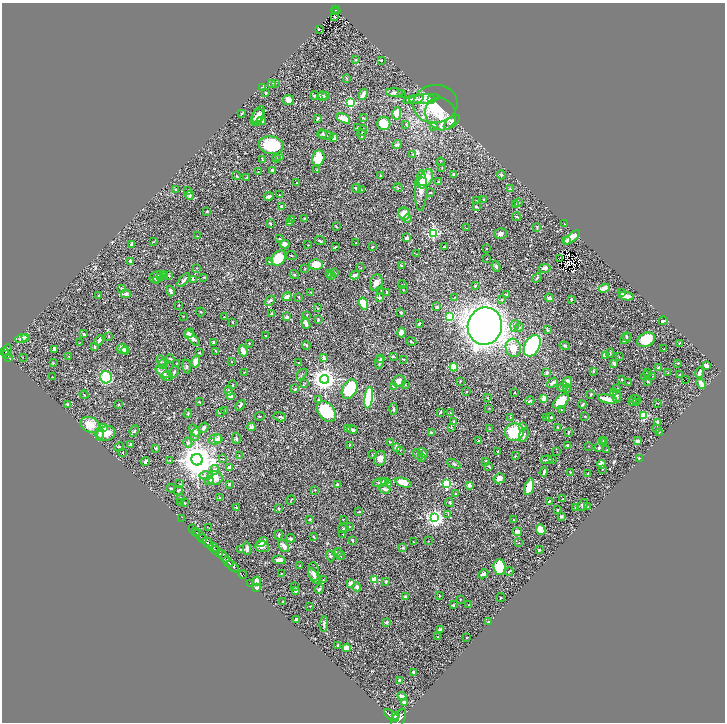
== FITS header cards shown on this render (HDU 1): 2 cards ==
NAXIS1  =                 1446
NAXIS2  =                 1440

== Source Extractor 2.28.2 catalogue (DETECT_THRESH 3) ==
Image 1446 x 1440 px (HDU 1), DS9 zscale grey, zoomed out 1/2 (1 PNG px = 2 x 2 image px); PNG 727 x 724 px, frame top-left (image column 2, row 1439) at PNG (2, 3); each listed source drawn as its Kron ellipse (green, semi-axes under 4 px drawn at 4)
Background 0.604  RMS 0.021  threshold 0.064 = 3 sigma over >= 5 px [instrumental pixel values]
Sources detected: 602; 45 cannot appear on this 1/2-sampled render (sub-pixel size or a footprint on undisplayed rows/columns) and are neither listed nor drawn; of the other 557, the 500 brightest by FLUX_AUTO listed and drawn (57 fainter detections omitted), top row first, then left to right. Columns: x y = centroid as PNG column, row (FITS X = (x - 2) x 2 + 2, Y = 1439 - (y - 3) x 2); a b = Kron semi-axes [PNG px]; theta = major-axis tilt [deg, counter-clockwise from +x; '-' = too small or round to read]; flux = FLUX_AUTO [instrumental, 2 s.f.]
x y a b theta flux
336 10 5 2 - 81
336 12 2 1 - 11
335 17 2 2 - 10
319 29 2 1 - 2.6
356 60 3 3 - 3.6
381 60 2 2 - 3.4
347 79 3 2 - 1.9
272 83 4 3 - 6.6
275 83 2 2 - 2.7
262 88 3 3 - 6.5
266 93 3 3 - 3.3
395 93 8 4 -4 13
402 93 2 2 - 1.6
363 94 5 3 - 21
314 96 4 3 - 3.1
322 96 5 3 - 21
326 96 3 3 - 11
414 99 10 4 11 14
424 99 15 4 6 40
431 99 3 2 - 11
288 100 5 5 - 28
351 102 3 3 - 390
435 104 22 19 6 180
397 113 6 4 81 47
241 114 3 3 - 3.7
441 114 17 15 -58 84
258 115 9 5 63 16
257 117 9 6 66 24
317 118 3 2 - 4.7
343 118 7 4 -27 52
363 118 3 2 - 2.8
261 121 5 3 - 14
452 122 10 4 40 20
384 123 6 6 - 60
406 124 3 3 - 3.2
434 126 3 2 - 2.2
357 128 2 2 - 2.6
363 131 5 2 - 4.1
322 134 4 3 - 4.3
362 134 5 3 - 6.8
325 135 8 2 -10 5.9
334 138 4 3 - 18
271 145 12 9 -9 150
397 145 4 2 - 13
413 154 4 3 - 4
280 156 4 4 - 5.2
277 158 4 3 - 6
318 158 8 6 74 110
262 159 3 2 - 3.7
441 162 4 3 - 4.3
442 168 3 2 - 2.5
317 170 3 3 - 2.6
272 171 3 2 - 7.1
258 172 2 2 - 1.6
380 175 2 2 - 2.5
454 175 3 2 - 7.5
501 175 4 4 - 4.9
236 176 4 3 - 4.1
247 177 3 3 - 2.8
425 179 10 6 55 84
297 182 3 2 - 1.9
422 182 4 4 - 22
438 182 3 3 - 2.7
356 188 5 2 - 7.8
398 188 4 3 - 3.8
176 189 2 2 - 1.5
510 189 3 3 - 4.6
362 190 3 2 - 1.9
421 190 20 6 89 47
188 191 3 2 - 1.9
430 192 2 1 - 1.8
190 195 4 3 - 6.5
279 195 2 2 - 2.3
269 196 5 3 - 8.7
484 199 3 3 - 2.2
476 201 3 2 - 1.9
518 203 2 2 - 8.5
516 205 4 2 - 2.9
281 206 4 2 - 2.5
476 207 3 2 - 5.2
207 211 2 2 - 14
404 214 6 6 - 55
516 217 4 2 - 3.9
407 218 4 3 - 4
304 219 3 2 - 4.2
292 220 4 2 - 3.7
290 222 4 3 - 10
270 224 3 2 - 5.2
564 224 2 2 - 4.5
336 227 3 2 - 1.7
467 228 3 2 - 2.1
537 228 4 2 - 2.2
433 233 3 3 - 460
501 234 6 5 - 13
197 236 3 2 - 2.5
572 237 10 3 39 45
407 238 3 3 - 12
280 239 4 3 - 4.5
320 240 5 3 - 5
566 241 3 3 - 7.7
153 242 3 2 - 2.6
356 243 2 2 - 2
131 244 3 3 - 3.2
284 244 5 4 - 18
308 245 3 2 - 1.7
335 247 4 3 - 3.6
372 247 2 2 - 3.9
444 247 3 2 - 3.2
486 249 2 2 - 1.6
416 254 3 2 - 2.3
291 256 5 2 - 3.1
279 258 8 6 50 110
487 259 2 2 - 1.8
560 259 2 1 - 1.7
130 261 3 2 - 8.4
270 262 2 2 - 8.6
316 264 7 5 1 59
401 265 3 2 - 2.4
496 266 6 4 -71 6.7
196 268 2 2 - 1.7
361 268 3 2 - 2.4
545 268 6 3 10 17
305 269 3 2 - 2.8
335 273 3 3 - 5
163 274 4 3 - 5.8
329 274 3 2 - 2.1
294 275 5 3 - 3.9
355 275 5 4 - 9
169 276 3 2 - 3.5
332 276 3 2 - 2.1
156 277 7 5 23 11
204 277 2 2 - 1.7
160 278 4 4 - 5.2
537 278 5 2 - 4.5
193 279 2 2 - 16
156 280 3 3 - 3.7
184 280 8 3 48 12
376 283 8 6 76 25
402 284 4 3 - 3.9
475 286 3 2 - 4
122 288 4 2 - 4.7
604 288 5 3 - 32
381 290 3 2 - 2.4
403 290 2 2 - 2.4
170 291 5 3 - 10
311 292 2 2 - 2.2
387 292 3 3 - 4.3
622 293 3 3 - 3.9
126 294 5 3 - 8.1
507 294 4 2 - 3.6
99 296 2 2 - 5.6
626 296 7 3 -9 38
287 297 5 3 - 22
299 297 2 2 - 2.9
379 298 2 2 - 17
454 298 3 2 - 2.1
549 298 4 3 - 9.6
571 299 3 2 - 4.5
502 300 2 2 - 11
270 301 6 3 41 9.1
363 304 6 4 -71 110
179 305 2 2 - 3.3
437 307 3 2 - 8
317 308 3 2 - 1.9
200 312 5 2 - 2.4
401 312 3 2 - 5.3
271 314 4 3 - 5.4
307 315 2 2 - 3.9
183 316 2 2 - 1.9
450 316 3 3 - 250
224 317 2 2 - 1.8
287 317 3 3 - 14
318 320 3 3 - 3
663 321 4 2 - 7
232 322 3 2 - 2.1
306 323 6 3 -70 22
419 324 2 2 - 16
485 326 19 17 75 4600
515 326 6 3 73 11
519 327 4 3 - 4.8
547 330 4 3 - 3.4
401 332 5 4 - 22
189 333 5 4 - 12
84 334 4 3 - 9.6
109 336 3 2 - 1.8
266 336 2 2 - 3.1
626 336 4 3 - 3.9
26 337 3 2 - 2.6
192 338 10 4 -46 19
22 339 7 4 10 17
626 339 6 3 40 7
99 340 6 3 66 12
646 340 9 7 24 100
80 342 3 1 - 1.7
213 342 3 2 - 4.2
411 342 5 2 - 3.5
249 343 2 2 - 3.7
679 343 3 2 - 2.2
306 345 4 3 - 5.9
94 346 4 3 - 4.1
532 346 11 7 63 480
565 346 5 4 - 5.3
513 348 9 7 -78 46
122 349 6 5 - 27
664 349 2 2 - 2.1
7 350 6 4 69 550
55 350 3 2 - 9.8
126 350 4 4 - 8.1
3 351 3 2 - 320
216 351 3 2 - 3
243 351 6 3 -71 45
199 353 3 2 - 1.9
610 353 5 3 - 3.9
7 354 4 2 - 230
605 355 2 2 - 69
69 356 3 2 - 2.1
393 356 4 2 - 6.5
9 357 4 2 - 170
23 357 2 1 - 5.1
619 357 3 2 - 1.8
324 358 4 3 - 11
170 359 4 3 - 3.5
381 359 3 2 - 3.2
404 359 2 2 - 3.2
161 361 5 3 - 5.8
196 361 6 4 77 39
232 362 2 2 - 3.1
298 362 2 2 - 2.9
379 362 7 2 82 8
53 363 3 2 - 2.8
176 363 3 2 - 2.4
614 363 3 3 - 14
678 363 2 2 - 2.2
163 364 5 3 - 4.3
706 366 3 3 - 22
187 367 7 3 -81 4.9
454 367 4 3 - 170
659 368 3 3 - 13
593 371 3 2 - 3.4
163 372 8 4 -35 15
174 372 6 3 65 6.5
244 372 2 2 - 2.5
647 372 3 3 - 3.8
699 372 5 2 - 17
547 373 2 2 - 28
668 373 3 2 - 1.9
301 375 7 2 49 3.8
679 375 3 2 - 1.8
167 376 6 4 -9 11
646 376 5 3 - 5
652 376 2 2 - 1.6
53 377 2 2 - 1.5
106 377 6 6 - 200
324 379 4 4 - 3300
622 380 2 2 - 4.2
685 380 2 1 - 21
399 381 6 6 - 24
460 381 3 2 - 2.7
648 381 2 2 - 3.8
567 382 6 5 - 48
305 383 3 2 - 2.6
552 383 6 3 41 11
629 383 3 2 - 2.5
701 384 6 3 -49 29
232 385 2 2 - 2.7
405 385 3 2 - 1.8
394 386 4 2 - 11
563 387 5 4 - 8.1
567 388 4 2 - 3.2
295 389 3 2 - 5.4
350 389 10 7 62 200
617 389 4 3 - 5.9
229 391 5 3 - 4.9
467 391 2 2 - 1.8
514 392 2 2 - 2
613 392 4 3 - 18
591 394 2 2 - 9
84 395 4 2 - 2.8
230 395 3 3 - 34
617 396 6 4 -90 8.8
369 398 11 4 82 280
487 398 3 2 - 1.8
544 398 2 2 - 54
319 399 2 2 - 3.4
607 399 10 3 -12 67
635 399 6 3 -10 4.2
530 401 4 2 - 4.8
632 401 4 3 - 4.3
199 402 2 2 - 4
561 402 9 5 43 86
636 402 3 2 - 2.6
657 403 3 2 - 2
67 404 4 3 - 5
118 404 3 2 - 2.1
582 404 4 2 - 6.3
240 405 6 4 49 8.2
489 408 3 2 - 1.7
393 409 6 3 89 5.1
561 410 3 2 - 1.8
224 411 2 2 - 7.2
326 411 11 8 -51 160
440 412 3 2 - 6
220 413 2 2 - 1.6
451 413 3 2 - 1.8
188 414 4 2 - 2.4
643 415 4 4 - 120
259 416 5 2 - 2.2
585 416 3 2 - 2.5
280 417 6 3 -16 7
510 417 3 2 - 3
550 417 4 2 - 5.9
546 418 2 2 - 1.9
454 422 4 3 - 6.5
657 422 3 3 - 17
90 425 10 7 -23 52
522 426 4 3 - 5.1
251 427 4 3 - 17
451 427 2 2 - 3.1
558 427 3 2 - 3
103 428 4 3 - 15
204 428 5 3 - 11
657 428 3 2 - 2.2
347 429 3 2 - 2.3
489 429 3 2 - 1.7
352 430 5 3 - 9.9
134 431 6 3 66 4.5
194 431 7 4 -54 15
514 432 9 9 - 210
568 432 3 2 - 4.5
106 433 9 7 17 37
431 433 3 2 - 6.7
659 433 4 3 - 3
100 434 6 3 85 11
196 435 6 3 70 15
524 435 7 4 68 11
236 438 5 2 - 4.9
215 439 7 5 16 18
218 439 4 4 - 15
478 441 3 2 - 5.3
603 441 2 2 - 2.8
637 441 4 3 - 12
390 442 3 1 - 2
605 442 3 2 - 1.9
188 443 5 4 - 6.7
131 444 4 3 - 4.2
349 445 3 2 - 3.7
567 445 3 3 - 6.8
589 446 3 2 - 2
119 447 5 3 - 4.1
397 447 4 3 - 20
156 448 2 2 - 17
598 448 3 3 - 5.9
400 450 3 2 - 2.4
607 450 3 2 - 2.4
123 452 2 2 - 2.7
498 452 4 3 - 3.7
557 452 3 2 - 1.6
423 453 5 4 - 16
372 454 3 1 - 2.1
418 454 6 3 -50 8.9
239 456 4 2 - 2.4
515 456 2 2 - 2.7
422 457 3 3 - 6.5
380 458 7 6 - 23
223 459 3 2 - 2.1
552 459 2 2 - 2.8
639 459 2 2 - 7.9
170 460 3 2 - 2.5
197 460 6 5 - 9900
547 460 6 2 5 7
145 462 4 2 - 11
485 462 3 3 - 3.6
454 464 7 3 -25 5.2
601 464 4 3 - 43
489 467 3 2 - 2.4
230 468 4 2 - 35
602 469 3 3 - 2.9
215 470 5 4 - 7.9
544 472 5 2 - 8.4
570 472 3 2 - 1.6
588 473 3 2 - 2.9
206 475 6 4 2 13
215 478 7 7 - 45
499 478 6 5 - 21
209 481 4 3 - 5.5
384 482 4 3 - 4.5
381 483 8 4 10 11
404 483 8 4 -19 68
180 484 2 2 - 2.1
229 484 3 2 - 5.2
337 484 2 2 - 17
388 484 3 2 - 1.9
446 484 3 3 - 340
469 485 2 2 - 39
529 487 8 4 76 83
171 488 4 2 - 4.3
385 489 5 3 - 13
178 490 4 3 - 4
315 490 2 2 - 2.8
456 494 3 2 - 4.1
181 498 3 3 - 4.5
219 498 3 2 - 2.4
563 499 4 2 - 2.7
291 500 5 2 - 2.8
549 501 4 2 - 5.3
180 502 3 2 - 2.4
449 502 4 3 - 4.7
184 503 3 2 - 3.3
583 505 6 4 55 7.4
588 507 3 2 - 5.2
236 508 3 2 - 2.2
278 508 3 2 - 2.5
575 508 2 2 - 2.1
557 510 2 2 - 3.7
358 512 3 1 - 2.3
448 515 2 2 - 2.1
561 516 3 3 - 8.5
181 518 3 1 - 6.5
435 518 4 4 - 1600
343 519 2 2 - 4.9
310 520 3 2 - 3.3
514 520 3 2 - 2.6
350 526 2 2 - 3.8
209 528 3 2 - 1.7
193 529 3 2 - 140
343 529 5 3 - 3.6
541 530 5 4 - 61
196 532 2 2 - 260
517 532 5 4 - 27
343 534 2 2 - 2.2
200 535 9 2 -41 1300
279 535 4 2 - 6.6
314 537 2 2 - 4.4
291 538 4 3 - 3.2
203 539 2 2 - 390
352 540 3 2 - 4.9
428 541 2 1 - 1.8
262 542 6 4 39 27
413 542 2 2 - 2
208 543 6 3 -47 2400
519 543 2 2 - 1.8
284 546 6 4 -52 20
213 547 5 3 - 820
262 547 7 5 -6 14
247 548 6 3 -88 8.1
403 548 3 3 - 4
241 550 2 2 - 2.2
539 550 2 2 - 6.6
215 551 4 2 - 440
338 552 4 3 - 6.1
219 554 3 2 - 300
223 556 8 4 -48 760
330 556 5 3 - 5.3
341 556 4 3 - 3.8
279 560 6 4 -6 16
228 562 6 2 -39 1000
233 566 7 2 -45 1500
300 566 3 2 - 2.8
499 567 7 6 - 180
314 571 9 5 -82 17
509 571 4 2 - 2.9
281 574 2 2 - 1.7
483 574 5 3 - 14
243 575 4 3 - 77
314 576 9 4 -60 11
323 580 3 2 - 1.6
374 580 2 2 - 120
257 581 4 4 - 16
385 582 2 2 - 22
250 583 2 1 - 15
351 583 4 3 - 16
294 587 3 2 - 2.2
357 587 4 4 - 12
256 588 3 3 - 9.4
319 589 5 3 - 6.7
296 590 3 3 - 12
439 596 3 2 - 2.5
405 597 3 3 - 6
501 598 4 2 - 1.8
460 599 2 2 - 1.9
283 602 2 2 - 2.2
453 605 2 2 - 6
469 605 3 2 - 2.2
310 606 2 2 - 3.9
296 620 3 2 - 12
386 622 3 3 - 8.7
488 622 3 2 - 2.7
324 624 8 3 86 7.7
441 630 4 3 - 12
438 637 3 2 - 3.1
467 637 2 2 - 1.8
338 645 2 2 - 11
347 648 4 3 - 31
413 672 3 2 - 5.6
399 680 3 3 - 4.5
402 696 4 3 - 20
404 702 4 3 - 16
396 715 3 2 - 760
392 716 8 4 -34 3700
399 719 11 5 58 4700
At the frame edge (FLAGS 8, measured only in part): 1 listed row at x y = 399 719
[57 fainter detections neither listed nor drawn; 45 sub-pixel or undisplayed-footprint detections neither listed nor drawn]